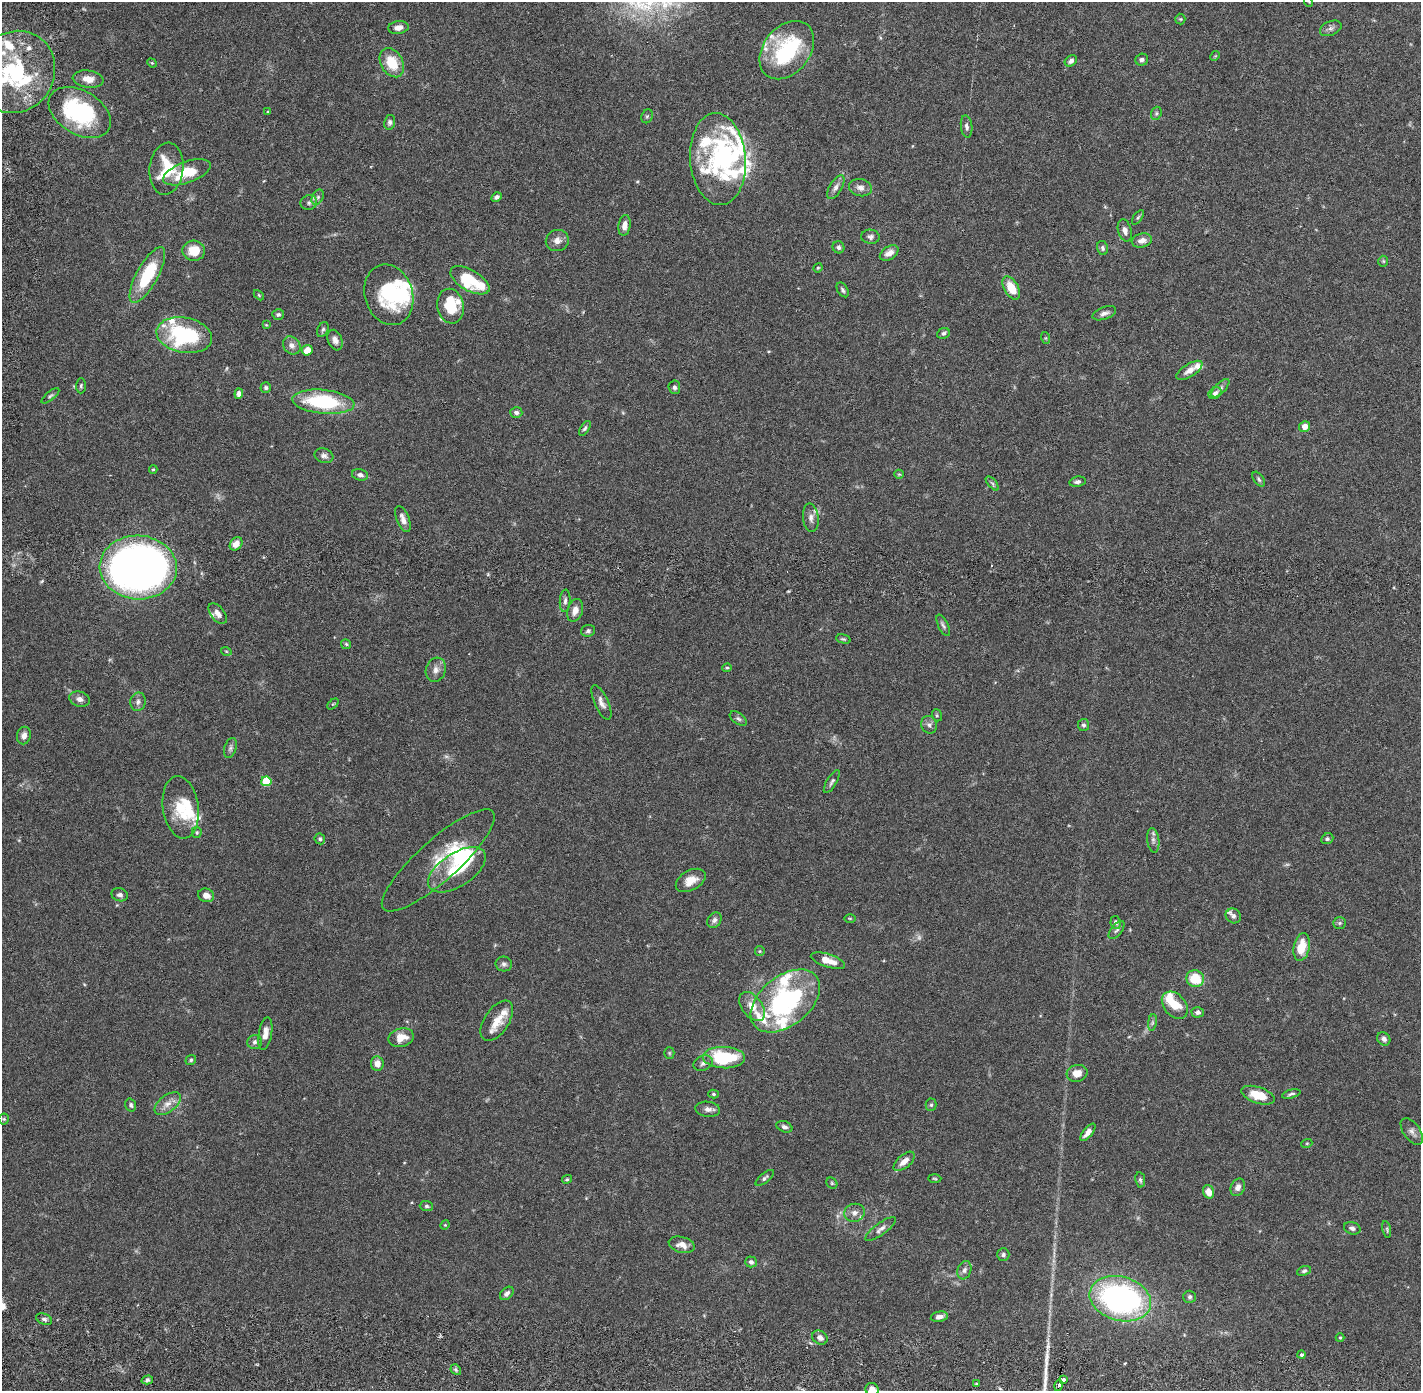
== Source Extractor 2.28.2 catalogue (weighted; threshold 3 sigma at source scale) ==
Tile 10 of 4 x 4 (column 2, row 3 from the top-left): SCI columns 1503-2921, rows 1493-2881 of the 5845 x 5872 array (HDU 1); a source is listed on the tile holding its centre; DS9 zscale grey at full resolution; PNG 1423 x 1393 px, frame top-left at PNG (2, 2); each listed source drawn as its Kron ellipse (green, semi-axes under 4 px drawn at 4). Shown black and unused: <1% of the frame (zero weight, under 2 of 6 exposures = <1% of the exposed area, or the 3 px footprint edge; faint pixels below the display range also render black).
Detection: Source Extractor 2.28.2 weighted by HDU 2 'WHT'; one run over the whole footprint, this tile lists its part. Background 0.0688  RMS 0.0048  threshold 0.0195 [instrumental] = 3 sigma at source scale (4.09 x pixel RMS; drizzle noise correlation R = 1.36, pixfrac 0.8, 0.05/0.05 arcsec/px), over >= 5 px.
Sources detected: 222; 4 too faint to see at this stretch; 6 inside a brighter object's white glare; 1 long thin detection or spike segment (spike, bleed or trail) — neither listed nor drawn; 29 inside a brighter listed object's ellipse — not listed separately; the other 182 listed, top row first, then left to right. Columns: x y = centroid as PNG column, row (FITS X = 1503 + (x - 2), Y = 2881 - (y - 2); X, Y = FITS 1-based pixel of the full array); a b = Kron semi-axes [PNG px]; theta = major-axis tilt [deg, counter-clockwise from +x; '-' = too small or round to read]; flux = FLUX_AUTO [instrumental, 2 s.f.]
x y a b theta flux
1309 2 5 3 - 0.21
1180 19 5 5 - 0.34
398 28 10 6 7 1.6
1331 28 11 7 22 1.1
787 50 32 23 51 27
1215 56 5 4 - 0.28
1142 60 6 6 - 0.81
1071 61 6 5 - 1
152 63 5 4 - 0.32
392 63 15 11 -60 7.4
16 72 42 39 59 34
88 79 15 8 -7 3
80 112 34 22 -31 32
268 112 3 3 - 0.27
1156 113 7 5 70 0.5
647 116 7 5 67 0.5
390 122 7 5 80 0.71
967 126 11 5 -83 1
718 159 46 28 -86 23
166 169 26 17 83 11
187 172 25 10 19 9.1
836 187 13 6 59 1.4
860 188 11 8 -11 1.6
318 197 8 5 61 0.79
496 197 5 4 - 0.69
309 203 8 7 - 0.95
1138 217 8 4 54 0.46
624 225 10 6 82 1.7
1125 230 11 6 -75 1.5
870 237 9 7 -4 0.92
1142 240 10 7 14 1.9
557 241 11 10 - 1.8
838 247 6 5 - 0.76
1102 248 7 5 -79 0.63
194 251 11 10 - 4.8
889 253 10 6 33 1.8
1383 261 5 5 - 0.36
818 268 5 4 - 0.3
147 275 31 10 61 15
470 280 22 10 -30 16
1011 288 12 7 -59 5.7
843 290 8 5 -59 0.63
259 295 6 3 -46 0.32
389 295 31 24 -73 19
450 306 17 13 -80 9.6
1104 313 12 6 20 1.3
278 314 6 5 - 0.53
266 325 4 3 - 0.24
323 330 8 5 65 0.6
943 333 6 5 - 0.71
184 335 28 17 -11 28
1046 338 6 4 -71 0.31
335 340 11 7 -68 1.4
292 345 10 8 -49 1.4
307 350 5 5 - 2.7
1189 370 15 6 32 2
81 386 7 5 89 0.47
674 387 7 6 - 0.7
266 388 5 5 - 0.53
1220 388 12 5 46 1
1215 393 7 5 36 1.1
239 394 5 4 - 1.5
50 396 11 4 39 0.57
323 402 31 12 -5 23
516 412 6 5 - 0.78
1305 426 5 5 - 2.2
585 428 8 4 57 0.56
324 456 9 7 -20 1.1
153 469 4 4 - 0.29
899 474 5 4 - 0.32
360 475 8 5 -15 0.98
1259 479 8 5 -54 0.58
1077 482 8 5 10 0.83
992 483 8 4 -49 0.53
811 518 14 7 -83 1.6
403 519 14 6 -69 1.7
236 544 7 5 51 1.9
138 567 38 32 -3 220
565 601 11 5 86 0.88
575 610 11 7 74 2
218 613 12 7 -53 1.6
943 625 12 5 -64 0.76
588 631 7 6 - 0.71
843 639 7 4 -15 0.41
346 644 5 5 - 0.39
226 651 5 3 - 0.27
727 668 5 3 - 0.36
436 670 12 10 73 1.7
80 699 11 7 -15 1.4
138 702 9 7 77 1
601 703 19 7 -66 1.7
333 704 6 4 43 0.35
937 715 6 5 - 0.4
738 719 10 5 -36 0.71
929 725 9 7 -66 0.99
1083 725 6 5 - 0.6
24 735 9 7 78 1.4
230 748 10 6 72 0.82
266 781 5 5 - 11
832 782 13 5 59 0.77
181 807 31 18 -82 8.5
197 832 5 5 - 0.38
320 839 5 5 - 0.57
1327 839 6 5 - 0.53
1153 840 12 6 -83 1.1
438 860 73 20 42 9.9
457 870 33 16 33 13
691 880 16 10 29 3.2
120 895 8 6 -17 0.85
206 895 8 6 -18 2
1233 916 8 7 - 0.88
850 918 5 3 - 0.27
714 920 8 6 50 0.95
1116 922 6 5 - 0.88
1340 923 6 5 - 0.49
1117 930 11 5 52 0.81
1302 947 14 8 79 5.5
760 951 5 5 - 0.29
828 961 18 6 -18 3.8
504 964 8 7 - 0.86
1195 979 9 8 - 8.2
785 1001 40 24 39 41
1175 1005 15 11 -48 5.8
752 1006 17 10 -53 3.8
1198 1012 6 5 - 0.89
497 1021 23 12 56 4.7
1152 1022 8 4 81 0.58
265 1034 16 6 80 2.2
401 1038 13 9 14 3.6
1384 1039 7 6 - 1.1
255 1042 7 7 - 0.87
669 1053 5 5 - 0.37
724 1058 21 10 -2 19
191 1060 5 5 - 0.5
377 1063 7 6 - 2
703 1063 10 7 24 1.1
1077 1073 10 8 16 2.7
713 1094 5 4 - 0.38
1291 1094 9 3 15 0.57
1258 1095 17 8 -19 5.9
168 1104 15 8 38 2.3
131 1105 6 5 - 0.62
931 1105 6 5 - 0.49
708 1109 12 7 -6 1.4
4 1119 5 5 - 0.36
784 1127 8 5 -20 0.84
1088 1132 11 4 51 1.7
1412 1132 15 8 -54 1.3
1307 1143 5 3 - 0.28
904 1161 13 6 40 2.3
765 1178 11 4 39 0.69
567 1179 5 3 - 0.34
935 1179 6 3 -2 0.3
1140 1180 7 5 -82 0.59
832 1183 6 5 - 0.47
1238 1187 9 7 65 1.4
1208 1192 7 5 -71 2.9
426 1206 7 5 -2 0.54
854 1213 10 9 - 1.7
445 1225 5 4 - 0.29
1352 1228 8 6 -16 0.93
881 1229 18 6 36 1.4
1387 1229 8 3 -78 0.43
682 1245 13 8 -14 2.4
1003 1255 6 6 - 0.66
751 1262 5 5 - 0.77
964 1270 9 7 71 1
1304 1271 7 4 23 0.6
507 1293 8 5 45 0.89
1190 1297 6 6 - 0.56
1120 1299 31 22 -16 73
939 1317 8 5 12 1.2
44 1319 8 5 -23 0.7
820 1338 8 6 -34 1.3
1340 1338 4 4 - 0.3
1302 1355 4 4 - 0.51
456 1370 6 4 -47 0.52
1063 1379 3 3 - 7.7
147 1380 6 4 17 0.54
977 1383 3 2 - 0.3
1058 1385 6 3 77 16
872 1389 7 6 - 2.2
Overlapping masked pixels (flux is a lower limit): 1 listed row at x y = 1058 1385
Isophote crosses this tile's border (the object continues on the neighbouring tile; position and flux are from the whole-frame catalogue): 3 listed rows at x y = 1309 2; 16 72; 872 1389